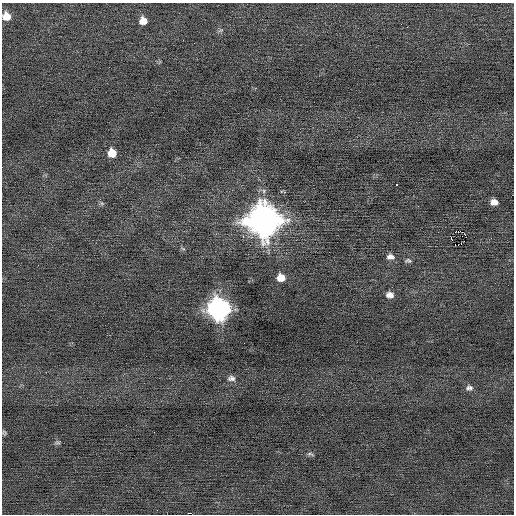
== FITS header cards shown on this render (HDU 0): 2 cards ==
NAXIS1  =                  512 / Axis length
NAXIS2  =                  512 / Axis length

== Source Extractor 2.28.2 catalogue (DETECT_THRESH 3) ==
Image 512 x 512 px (HDU 0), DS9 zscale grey, 1 PNG px = 1 image px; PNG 516 x 516 px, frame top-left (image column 1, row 512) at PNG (2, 3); no overlay
Background 0.0179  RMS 0.68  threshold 2.04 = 3 sigma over >= 5 px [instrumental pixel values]
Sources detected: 28; all 28 listed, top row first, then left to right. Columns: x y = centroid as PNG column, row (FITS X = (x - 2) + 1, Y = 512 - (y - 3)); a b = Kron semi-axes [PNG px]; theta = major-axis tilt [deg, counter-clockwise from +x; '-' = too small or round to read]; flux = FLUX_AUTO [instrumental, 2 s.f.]
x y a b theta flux
6 16 9 9 - 490
143 21 8 8 - 400
407 27 2 2 - 30
221 30 8 3 19 78
112 153 8 8 - 700
396 184 3 3 - 61
494 202 7 5 -5 330
102 203 6 5 - 83
264 220 13 13 - 80000
458 231 3 2 - 16000
465 235 2 2 - 650
243 237 3 3 - 81
451 238 3 2 - 750
455 244 3 2 - 180
458 245 3 2 - 2500
183 249 8 3 -19 61
390 257 10 8 -6 230
408 261 9 6 -2 110
281 278 8 8 - 550
390 295 9 7 -12 270
218 309 11 10 - 26000
244 343 2 2 - 33
231 378 10 7 -1 190
469 388 10 8 -3 180
154 432 2 2 - 18
4 433 7 5 -50 71
57 442 9 5 4 83
310 454 10 4 -15 89
At the frame edge (FLAGS 8, measured only in part): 1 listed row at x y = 6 16